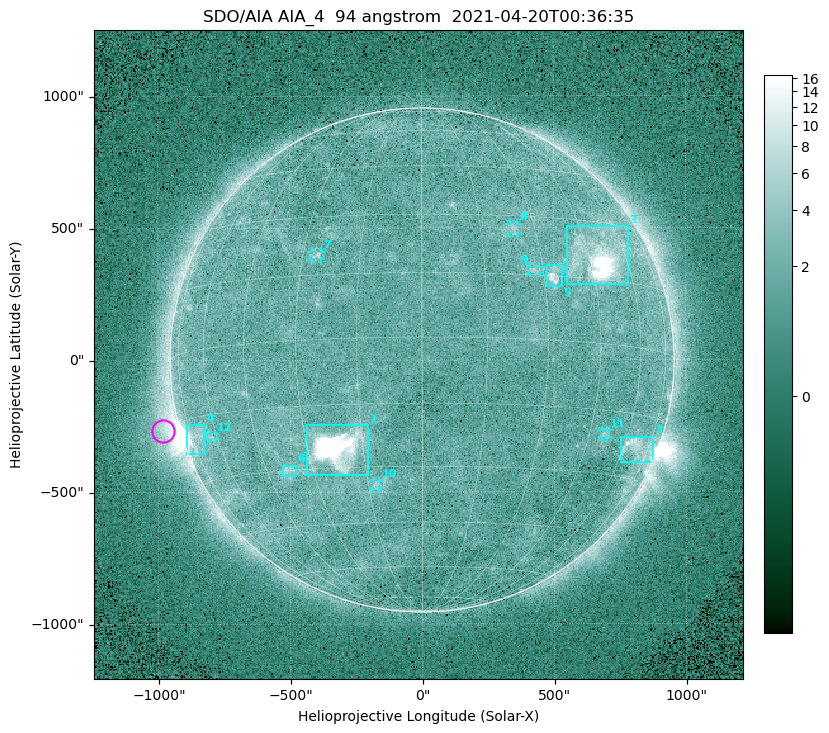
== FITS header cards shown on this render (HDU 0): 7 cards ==
TELESCOP= 'SDO/AIA '
INSTRUME= 'AIA_4   '
WAVELNTH=                   94
WAVEUNIT= 'angstrom'
DATE-OBS= '2021-04-20T00:36:35.12'
CTYPE1  = 'HPLN-TAN'
CTYPE2  = 'HPLT-TAN'

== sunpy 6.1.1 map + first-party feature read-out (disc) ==
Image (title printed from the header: SDO/AIA AIA_4  94 angstrom  2021-04-20T00:36:35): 512 x 512 px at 4.8 arcsec/px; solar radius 955 arcsec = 199 px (full disc in frame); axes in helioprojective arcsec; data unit not stated in the header (colour bar unlabelled)
Orientation: roll -0.138 deg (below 1 deg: not rotated)
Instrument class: DISC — disc imager (sunpy class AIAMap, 94 A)
Bright regions (active regions / flare kernels): reference = the median radial profile (limb darkening/brightening removed); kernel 5 px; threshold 5 sigma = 2.39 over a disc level ~1.71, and >= 1.15x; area >= 9 px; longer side >= 5 px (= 24 arcsec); searched inside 0.97 R_sun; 12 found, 12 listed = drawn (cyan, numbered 1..; 6 of them under ~33 arcsec drawn as corner ticks so the feature stays visible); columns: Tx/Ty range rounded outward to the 10 arcsec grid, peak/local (2 s.f.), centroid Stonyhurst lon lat
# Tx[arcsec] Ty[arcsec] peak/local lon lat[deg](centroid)
1 -440..-200 -440..-240 348 -22 -25
2 550..780 280..510 31 +48 +20
3 750..880 -390..-290 4.8 +67 -23
4 -900..-820 -360..-240 7.2 -72 -19
5 470..530 280..360 5.9 +33 +15
6 -530..-480 -440..-400 3.1 -38 -30
7 -420..-380 380..410 3.3 -26 +20
8 330..370 470..520 2.7 +24 +27
9 410..450 330..360 2.7 +28 +16
10 -190..-160 -490..-450 2.9 -13 -35
11 680..700 -290..-260 2.7 +50 -20
12 -810..-780 -300..-280 2.6 -63 -20
Off-limb structures (1.02-1.3 R_sun): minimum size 50 px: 6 found; the strongest spans PA ~90..115 deg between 1.02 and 1.21 R_sun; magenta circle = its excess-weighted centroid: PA ~105 deg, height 1.06 R_sun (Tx ~-980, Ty ~-270 arcsec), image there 4.8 x the reference